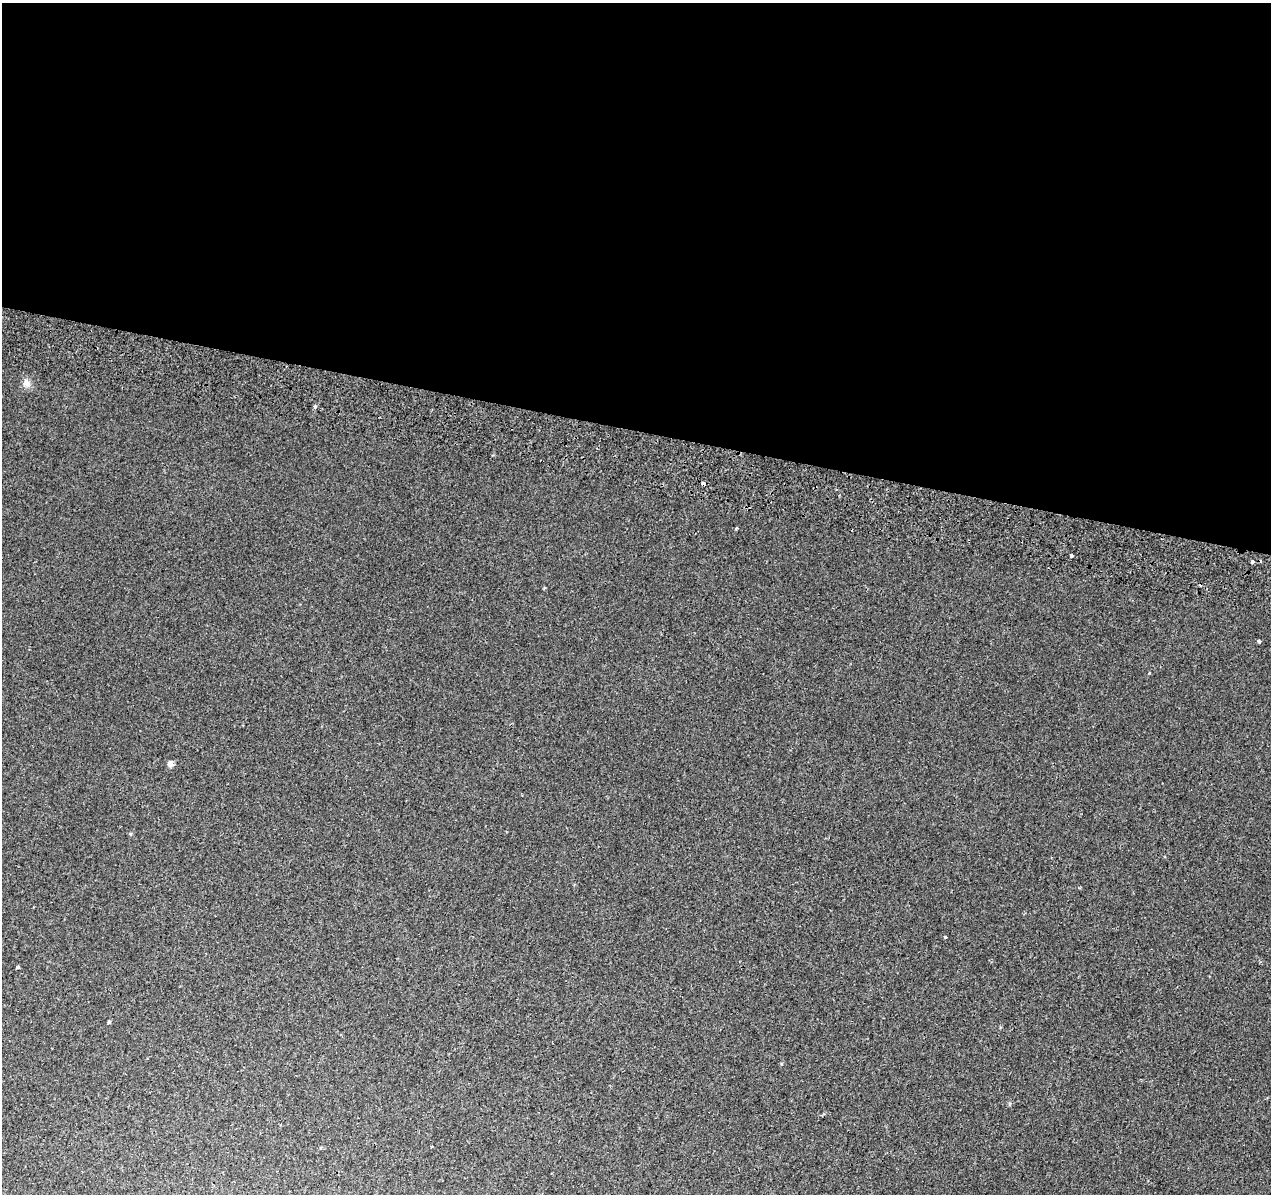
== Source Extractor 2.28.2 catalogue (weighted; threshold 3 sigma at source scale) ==
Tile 3 of 4 x 4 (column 3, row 1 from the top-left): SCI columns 2564-3832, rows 3917-5108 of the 5120 x 5387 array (HDU 1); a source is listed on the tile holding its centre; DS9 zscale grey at full resolution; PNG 1273 x 1196 px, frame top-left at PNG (2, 3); no overlay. Shown black and unused: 36% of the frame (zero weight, under 2 of 3 exposures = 3% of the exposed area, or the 3 px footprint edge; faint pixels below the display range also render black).
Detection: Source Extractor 2.28.2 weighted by HDU 2 'WHT'; one run over the whole footprint, this tile lists its part. Background -8.78e-04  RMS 0.0049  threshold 0.022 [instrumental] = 3 sigma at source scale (4.5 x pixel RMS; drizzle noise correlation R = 1.50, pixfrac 1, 0.0396/0.0396 arcsec/px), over >= 5 px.
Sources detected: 13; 1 cosmic-ray / hot-pixel residue — not listed; the other 12 listed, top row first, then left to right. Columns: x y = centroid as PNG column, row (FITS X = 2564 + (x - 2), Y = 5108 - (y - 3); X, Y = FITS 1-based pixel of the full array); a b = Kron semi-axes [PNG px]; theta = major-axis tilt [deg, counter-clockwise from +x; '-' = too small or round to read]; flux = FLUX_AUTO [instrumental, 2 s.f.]
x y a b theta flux
27 383 11 8 -65 2.4
315 406 5 4 - 0.73
703 484 4 3 - 4.5
736 528 3 3 - 0.9
1071 556 3 3 - 2.9
1252 562 4 3 - 2.7
1259 641 3 3 - 2.5
1149 673 3 3 - 0.42
170 763 7 6 - 2
945 937 3 3 - 0.61
18 967 3 3 - 4.4
432 1146 3 2 - 0.5
Overlapping masked pixels (flux is a lower limit): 1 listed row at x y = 703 484